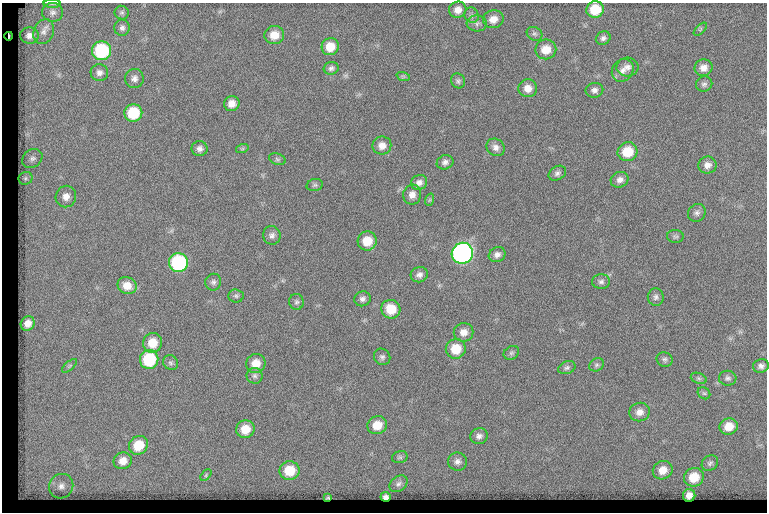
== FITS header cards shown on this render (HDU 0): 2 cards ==
NAXIS1  =                  765
NAXIS2  =                  510

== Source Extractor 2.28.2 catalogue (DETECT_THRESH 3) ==
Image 765 x 510 px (HDU 0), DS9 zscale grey, 1 PNG px = 1 image px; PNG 769 x 514 px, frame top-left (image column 1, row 510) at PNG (2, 3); each listed source drawn as its Kron ellipse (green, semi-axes under 4 px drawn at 4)
Background 157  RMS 7.3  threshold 22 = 3 sigma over >= 5 px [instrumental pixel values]
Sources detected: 102; all 102 listed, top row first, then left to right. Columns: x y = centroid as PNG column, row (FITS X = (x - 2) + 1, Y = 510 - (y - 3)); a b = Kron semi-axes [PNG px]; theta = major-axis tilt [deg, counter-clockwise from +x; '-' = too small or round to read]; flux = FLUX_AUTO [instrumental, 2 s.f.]
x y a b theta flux
52 3 8 3 0 740
595 9 9 8 - 13000
458 10 9 8 - 3700
52 12 10 9 - 2600
122 12 7 7 - 1200
472 15 8 7 - 1600
493 19 10 9 - 4400
477 23 10 8 -4 2000
122 28 8 7 - 1600
700 29 8 3 45 650
44 32 13 10 67 3500
535 34 8 6 -30 1200
29 35 9 8 - 3100
274 35 10 9 - 6300
9 36 4 2 - 570
603 38 8 6 32 1600
330 47 9 8 - 7600
546 49 10 10 - 6900
102 51 9 9 - 38000
627 67 11 9 4 2800
331 68 7 6 - 1400
703 68 9 8 - 3700
623 70 12 10 51 3400
99 73 9 8 - 2300
403 76 7 4 -18 770
134 78 9 9 - 2500
458 81 7 7 - 1200
704 84 8 7 - 1600
528 88 9 9 - 4200
594 90 9 7 11 2000
232 104 8 7 - 4000
133 113 9 8 - 19000
382 145 9 9 - 3700
496 147 9 8 - 2600
200 149 8 7 - 2100
242 149 6 4 18 780
627 152 10 9 - 12000
32 158 11 8 36 2300
277 159 9 5 -19 1100
445 162 8 7 - 2000
707 165 9 8 - 3000
557 173 9 6 30 1600
25 178 7 6 - 1200
620 180 9 7 23 2600
419 182 8 7 - 2300
315 185 8 6 15 1200
412 195 10 9 - 3200
66 197 11 10 - 3800
429 200 6 4 70 710
697 213 9 8 - 1800
272 235 9 8 - 2200
675 236 8 6 -4 1100
367 241 9 9 - 9000
462 253 11 10 - 170000
497 255 8 7 - 2400
178 263 9 9 - 52000
419 275 9 7 17 2100
213 282 8 8 - 1600
601 282 9 7 2 1700
127 285 10 8 -22 5800
236 296 7 6 - 1200
656 297 8 8 - 1700
362 299 8 7 - 1900
296 302 8 7 - 1300
391 309 9 9 - 10000
28 323 7 6 - 4400
464 332 10 9 - 3900
152 343 10 9 - 8400
456 349 10 9 - 11000
511 353 8 6 31 1200
382 357 9 7 -48 1500
149 359 9 9 - 25000
665 359 8 7 - 1400
171 363 8 7 - 1400
256 363 10 9 - 6600
596 365 8 6 32 1200
69 366 9 4 42 980
761 366 8 6 14 1800
567 368 9 6 21 1400
255 376 8 8 - 1600
699 378 8 5 -20 970
728 378 9 7 -2 1500
704 393 7 5 -41 1100
639 412 10 9 - 3700
377 425 10 9 - 7700
729 426 9 8 - 6800
245 429 9 9 - 7800
479 436 9 8 - 2100
138 445 10 9 - 11000
400 457 8 6 14 1000
123 461 9 8 - 4700
457 462 9 9 - 2400
710 463 9 7 40 1400
663 470 10 9 - 5500
289 471 10 9 - 12000
206 475 7 4 47 720
694 477 10 9 - 9600
398 484 10 7 38 1900
61 486 13 12 - 4400
689 495 6 6 - 2500
386 497 5 4 - 1100
328 498 3 2 - 420
At the frame edge (FLAGS 8, measured only in part): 1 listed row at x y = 52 3